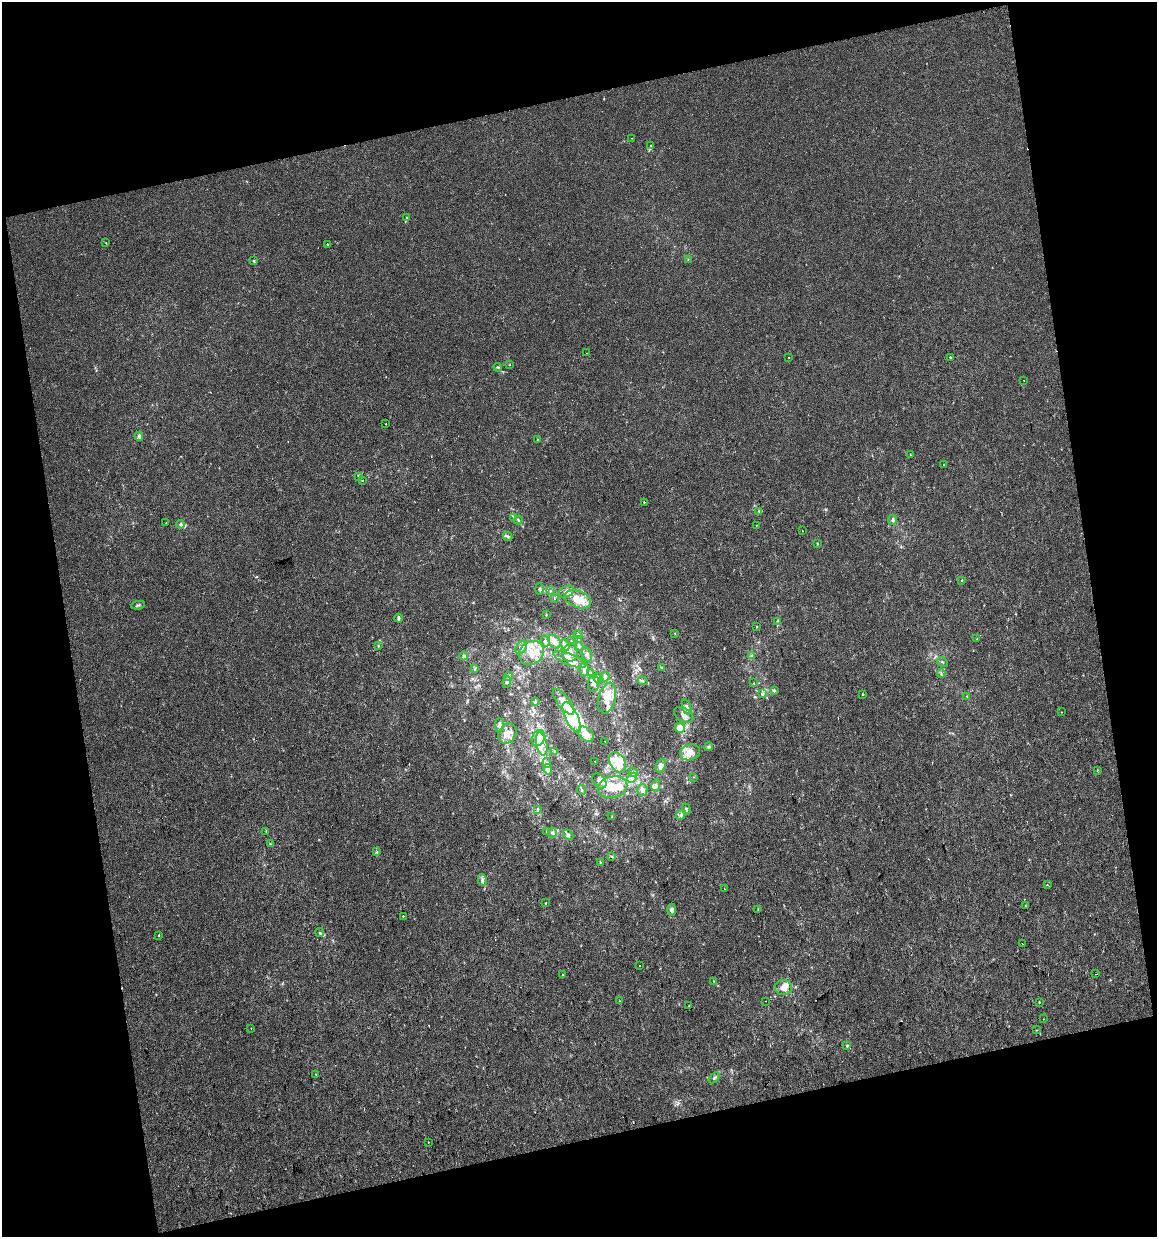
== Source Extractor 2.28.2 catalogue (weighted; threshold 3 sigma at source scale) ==
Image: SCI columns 25-2334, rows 2-2471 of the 2373 x 2471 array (HDU 1 of 3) = the unmasked area's bounding box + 8 px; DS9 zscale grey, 2 x 2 block average (1 PNG px = mean of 2 x 2 image px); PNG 1159 x 1239 px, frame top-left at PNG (2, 2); each listed source drawn as its Kron ellipse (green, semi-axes under 4 px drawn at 4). Shown black and unused: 27% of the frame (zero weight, under 2 of 3 exposures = <1% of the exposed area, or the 3 px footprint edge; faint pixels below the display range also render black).
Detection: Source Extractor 2.28.2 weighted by HDU 2 'WHT'. Background 8.56e-05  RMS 0.0042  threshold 0.0189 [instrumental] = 3 sigma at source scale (4.5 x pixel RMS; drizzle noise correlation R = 1.50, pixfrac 1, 0.0396/0.0396 arcsec/px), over >= 5 px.
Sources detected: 182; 4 inside a brighter object's white glare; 3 cosmic-ray / hot-pixel residue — neither listed nor drawn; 29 inside a brighter listed object's ellipse — not listed separately; the other 146 listed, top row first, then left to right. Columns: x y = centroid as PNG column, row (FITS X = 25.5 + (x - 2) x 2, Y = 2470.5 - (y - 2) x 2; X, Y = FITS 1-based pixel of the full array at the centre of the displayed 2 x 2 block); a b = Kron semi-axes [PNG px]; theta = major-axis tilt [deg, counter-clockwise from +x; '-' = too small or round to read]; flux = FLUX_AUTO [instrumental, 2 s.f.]
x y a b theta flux
632 138 2 2 - 0.39
651 145 3 2 - 0.56
407 218 2 2 - 1.4
106 243 2 2 - 0.54
327 244 2 2 - 2.1
688 259 3 2 - 0.69
254 261 4 3 - 1.2
586 353 2 2 - 0.34
789 357 2 2 - 0.5
950 357 2 2 - 1.8
510 365 3 2 - 0.5
498 367 4 3 - 1.2
1024 380 2 2 - 0.36
386 424 2 2 - 0.82
139 436 4 4 - 2.5
537 439 3 2 - 0.61
910 454 2 2 - 0.68
944 464 2 2 - 0.75
358 476 3 3 - 0.83
362 480 2 2 - 1.6
644 502 2 2 - 0.72
759 511 3 3 - 0.82
514 517 3 2 - 0.76
518 520 4 3 - 1.3
893 520 5 4 - 2.1
166 523 2 2 - 0.75
180 524 4 3 - 1.8
756 525 2 2 - 0.38
802 531 2 2 - 0.47
508 536 5 3 - 1.8
817 544 3 2 - 0.64
962 580 3 2 - 0.57
540 589 5 4 - 1.9
550 591 3 3 - 0.85
566 592 8 5 26 3.7
554 598 3 2 - 0.64
578 599 14 8 -20 18
138 605 7 3 9 1.5
546 615 3 2 - 0.73
398 618 4 3 - 1.8
777 621 3 2 - 0.71
757 627 3 2 - 0.47
675 633 3 2 - 0.49
578 634 5 2 - 0.87
977 639 2 2 - 1.1
579 640 3 2 - 0.77
545 641 6 4 -79 2.8
571 641 3 3 - 0.76
554 642 7 5 -51 8.2
565 645 6 3 -67 2.5
378 646 3 3 - 0.66
521 647 7 5 60 4.8
579 647 4 3 - 1.6
531 653 13 11 39 16
570 653 9 8 - 7.5
587 654 7 5 -77 3.7
752 655 4 3 - 1.3
463 656 4 4 - 2
570 659 17 6 -22 8.8
942 662 5 3 - 1.1
662 668 3 2 - 0.59
475 669 4 3 - 1.2
584 669 7 4 -90 3.8
590 673 3 3 - 1.4
941 673 4 2 - 1.1
509 676 4 3 - 1.4
605 677 5 4 - 2.2
598 678 5 4 - 2.1
643 681 5 3 - 1.4
507 682 6 3 82 2.1
754 683 2 2 - 0.56
594 684 8 5 87 4.3
774 690 4 3 - 1.5
762 694 4 4 - 2.1
862 694 2 2 - 3.9
967 696 3 2 - 0.8
607 698 16 8 76 14
535 702 4 3 - 1.1
564 702 15 6 -51 11
687 707 8 3 -72 2.5
1061 712 2 2 - 0.33
684 715 10 6 -31 5.6
572 717 17 6 -64 65
499 725 7 5 88 3.2
680 728 5 5 - 9.4
507 733 10 8 61 8.3
586 734 9 6 -40 9.6
538 738 8 6 61 14
605 741 2 2 - 0.43
542 744 12 5 -79 8.5
709 747 4 3 - 1.4
554 751 4 2 - 0.69
690 752 10 8 18 12
595 761 2 2 - 1.3
618 762 11 7 -62 11
547 763 5 4 - 2.2
661 766 7 4 66 4.7
548 769 5 4 - 4.8
1097 770 3 2 - 0.63
633 772 5 3 - 1.5
694 777 3 2 - 0.49
632 778 5 4 - 2.7
599 781 8 6 -48 4.7
656 785 6 3 77 2.3
613 787 15 10 14 17
581 790 5 3 - 1.5
642 790 6 5 - 4
537 809 4 3 - 1
686 809 6 3 -70 1.6
681 815 5 4 - 2.2
612 817 3 2 - 0.67
266 831 3 2 - 0.83
547 832 4 3 - 1.2
552 833 5 4 - 2
568 835 6 3 -45 2
270 844 3 2 - 0.72
377 852 3 3 - 0.9
612 856 3 2 - 0.77
600 862 3 2 - 0.62
482 880 6 4 -76 3
1047 885 2 2 - 1.6
724 889 2 2 - 0.54
546 903 4 2 - 1.2
1026 906 2 2 - 0.56
758 909 2 2 - 0.73
672 910 6 4 88 3.1
403 916 2 2 - 0.83
320 933 4 3 - 1.4
159 935 2 2 - 0.93
1022 943 2 2 - 0.75
639 966 2 2 - 1.9
1096 974 2 2 - 1.5
563 975 2 2 - 0.59
714 981 3 2 - 0.64
783 988 9 7 -8 7.5
620 1001 2 2 - 0.46
766 1001 2 2 - 0.81
1040 1002 2 2 - 1.9
689 1005 2 2 - 0.43
1043 1019 2 2 - 0.51
251 1028 2 2 - 0.52
1036 1030 2 2 - 0.63
847 1045 3 3 - 1.1
316 1074 3 2 - 0.48
714 1078 6 3 42 1.6
428 1142 2 2 - 0.74
Diffuse or blended objects may show on this block-average render without a row.